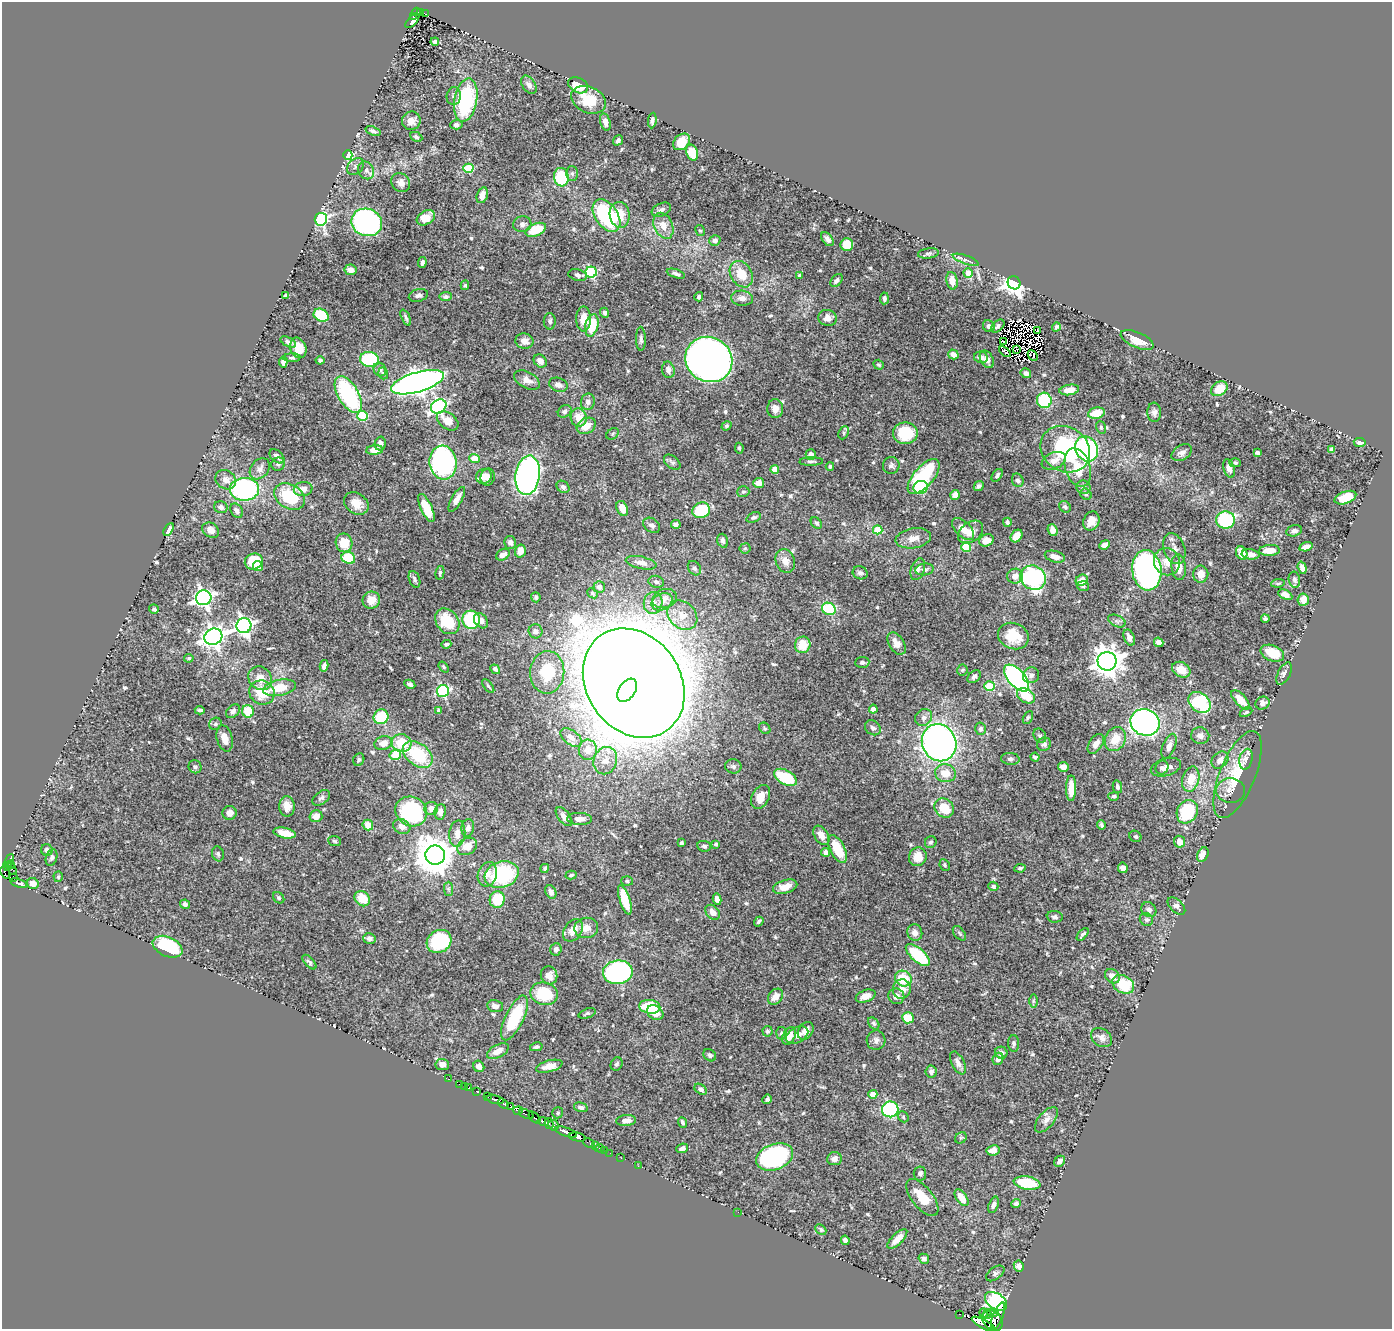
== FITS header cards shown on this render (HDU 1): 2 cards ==
NAXIS1  =                 1390
NAXIS2  =                 1327

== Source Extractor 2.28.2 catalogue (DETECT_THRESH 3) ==
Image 1390 x 1327 px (HDU 1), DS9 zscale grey, 1 PNG px = 1 image px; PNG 1394 x 1331 px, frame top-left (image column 1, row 1327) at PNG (2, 2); each listed source drawn as its Kron ellipse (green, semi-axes under 4 px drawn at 4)
Background 0.695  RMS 0.015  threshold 0.0451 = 3 sigma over >= 5 px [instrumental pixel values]
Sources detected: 598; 8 with non-positive FLUX_AUTO (blend fragments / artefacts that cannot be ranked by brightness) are neither listed nor drawn; of the other 590, the 500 brightest by FLUX_AUTO listed and drawn (90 fainter detections omitted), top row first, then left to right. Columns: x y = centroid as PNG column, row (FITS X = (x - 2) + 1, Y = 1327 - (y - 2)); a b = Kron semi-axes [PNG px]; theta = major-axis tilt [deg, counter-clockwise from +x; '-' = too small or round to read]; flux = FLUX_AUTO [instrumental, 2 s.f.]
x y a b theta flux
416 12 4 4 - 25
421 12 3 2 - 11
426 14 3 3 - 3.2
413 16 3 2 - 5.8
412 21 9 4 47 4.3
435 42 4 4 - 3.5
529 85 10 6 -55 4.6
578 85 10 7 -25 27
454 96 9 7 81 3.8
466 100 22 11 80 83
588 100 18 13 -24 29
652 120 8 3 84 3
411 121 9 9 - 7.9
605 122 9 5 -75 4.7
456 125 6 4 5 2.2
373 131 8 4 -21 2.8
416 137 6 4 -28 2.3
618 140 5 4 - 2.3
682 142 9 7 44 18
692 153 8 5 -70 26
348 155 5 4 - 65
356 166 9 7 45 3.8
468 168 5 4 - 47
366 170 9 7 -57 4.9
572 173 7 6 - 2.7
561 177 9 7 -80 61
401 183 10 8 -46 6.2
482 195 8 5 74 9.2
661 210 10 6 24 4.2
606 215 18 11 -56 110
620 215 13 10 -82 18
426 218 10 6 32 19
321 219 6 6 - 210
367 222 15 13 -20 240
522 224 9 8 - 4.7
663 226 13 9 -66 11
536 230 11 6 22 36
700 231 6 4 -60 1.5
827 239 8 5 -55 4.1
715 240 6 5 - 3.5
847 245 6 6 - 19
928 253 10 5 7 2.2
966 260 14 4 -20 3.2
422 262 5 3 - 3.1
351 270 6 5 - 6.5
591 272 5 5 - 110
968 273 5 4 - 13
676 274 9 4 -17 3.1
741 274 14 10 -58 22
578 275 9 5 -13 3.7
800 275 4 3 - 3.8
836 280 7 5 48 3
952 281 9 5 -79 9
1014 283 7 6 - 740
465 285 5 4 - 1.7
286 295 4 3 - 2
418 295 10 6 16 3
446 297 6 4 6 2.5
699 297 4 4 - 2.4
742 298 11 7 -4 6.2
884 298 6 4 86 2.6
605 313 5 4 - 2.2
321 315 8 6 -30 37
406 318 9 4 -65 2.2
827 318 9 8 - 6.2
583 319 12 7 90 13
550 321 8 6 -89 3.2
592 325 11 6 76 36
989 326 6 5 - 4.8
998 326 8 5 41 3
1056 327 5 3 - 1.7
1038 330 2 2 - 1.5
641 339 12 5 -89 3.3
1137 340 18 7 -23 14
524 341 9 7 -12 7.7
288 342 8 4 -27 3.6
1003 342 3 2 - 2.2
298 348 10 8 -69 14
1016 349 3 2 - 1.6
1005 352 7 4 -38 1.8
953 354 5 4 - 8.2
1033 356 6 3 -46 2.5
981 357 7 5 -13 5.7
292 358 8 4 1 2
709 359 24 22 -30 1000
987 359 9 6 -60 7.1
320 360 4 3 - 2.5
370 360 9 7 -9 93
540 361 7 5 -45 6.4
283 362 5 4 - 3.7
879 365 5 4 - 1.6
380 369 7 6 - 4.3
668 370 8 6 -77 5.3
383 373 6 4 -72 1.9
1026 373 5 4 - 4.4
527 380 14 8 -28 8.5
417 382 27 10 16 850
558 385 9 6 -22 5.7
1219 389 9 6 37 16
1069 390 10 5 9 12
348 395 20 10 -60 120
1044 400 7 7 - 70
588 402 8 7 - 4.6
439 406 8 6 35 200
775 409 9 8 - 8.8
565 411 7 6 - 3.5
1154 412 10 7 -87 3.9
1096 413 8 5 11 17
363 416 5 5 - 57
579 418 9 8 - 16
448 421 12 8 -36 11
586 426 10 7 31 13
726 426 5 4 - 1.7
1101 427 6 5 - 1.7
844 433 6 5 - 1.9
905 433 12 11 - 37
613 434 6 5 - 1.6
1360 442 6 4 -9 3.7
380 443 7 5 75 5.4
739 448 5 4 - 1.8
1065 449 26 22 -34 110
1087 449 13 11 -59 180
1332 449 4 4 - 2.3
375 450 8 4 5 7.3
1182 453 11 7 31 5.1
1257 453 4 4 - 4.7
811 455 5 5 - 5.2
277 456 8 5 -41 5.3
475 459 5 4 - 16
811 461 12 3 1 2.1
1054 461 12 8 23 8.3
443 462 17 13 -83 170
672 462 9 6 -39 2.8
1235 463 6 4 -1 2
278 464 7 6 - 3.2
891 465 8 8 - 3.5
830 466 4 4 - 1.8
1078 467 20 12 -73 25
1229 468 9 5 -71 5
260 469 12 8 50 6.5
775 469 4 4 - 16
528 475 20 12 82 400
997 475 7 4 55 2.3
484 476 8 7 - 7.4
924 476 21 10 49 86
488 477 8 7 - 6.9
226 480 11 9 -34 7.1
1018 480 7 5 -64 3.2
759 483 5 5 - 8.7
979 486 5 4 - 2.4
563 487 7 5 -40 3.1
921 487 7 6 - 59
1083 487 7 7 - 3.2
244 489 14 11 -1 160
303 489 9 7 10 8
743 492 6 5 - 2
1086 494 6 5 - 1.9
955 495 5 4 - 7.4
290 496 16 12 -31 57
1345 498 11 6 20 27
457 499 14 5 60 7.2
356 503 13 10 -34 14
221 507 7 5 -17 3.6
1065 507 6 5 - 2.3
426 508 15 5 -65 26
622 508 8 5 -67 11
701 510 9 7 19 54
237 511 8 5 -58 4.1
754 517 7 4 25 2.1
1225 520 9 8 - 97
1091 521 10 7 68 9.8
1007 522 4 3 - 2.6
816 523 6 4 -48 2.2
676 524 5 4 - 4
652 525 9 6 -37 3.8
169 529 7 4 58 16
963 529 13 7 -44 10
211 530 9 7 -36 6.3
878 530 5 4 - 30
1053 530 6 5 - 5.3
1294 531 8 5 14 3.5
971 532 14 9 37 9
1017 536 7 5 55 13
913 538 18 10 9 11
986 540 7 6 - 7.7
723 541 7 5 -73 2.9
344 543 9 8 - 19
510 543 6 5 - 3.7
1105 545 5 4 - 7.3
966 547 5 4 - 44
1306 547 7 4 17 6.7
745 548 5 5 - 1.6
1174 549 16 10 -70 8.6
1269 550 10 5 3 12
520 551 7 5 74 10
1242 553 7 5 -66 10
1251 554 9 5 -6 6.5
503 555 7 5 30 7.4
1055 557 10 5 -14 7.6
348 558 7 6 - 46
254 561 9 8 - 36
785 561 12 9 -70 8.1
1167 562 14 13 - 13
641 563 15 6 -12 6.8
258 566 5 5 - 9.3
1179 567 13 7 -84 15
694 568 8 6 -55 2.7
1302 568 6 4 -72 5.7
918 569 11 6 69 4.7
925 569 9 6 9 4
1147 570 20 14 -83 250
440 573 7 4 77 1.6
860 573 7 6 - 3.1
1201 574 8 7 - 10
1015 576 8 7 - 7.5
1033 578 13 12 - 170
414 579 9 5 -70 2.6
1082 580 6 5 - 12
1294 580 8 5 -80 2.9
656 582 8 6 -16 2.8
1278 583 7 4 8 1.6
1083 586 6 5 - 1.7
599 587 5 5 - 3.8
592 593 6 4 -41 1.6
1285 595 7 4 -28 5.9
536 597 5 4 - 2.3
204 598 8 7 - 400
665 598 13 9 18 7.2
371 600 9 8 - 13
1303 600 6 5 - 11
662 602 11 8 27 7.2
653 603 11 9 81 7.8
154 609 5 4 - 2.5
829 609 7 6 - 55
682 615 16 13 -42 16
1265 619 4 3 - 2.2
471 620 9 9 - 77
447 621 14 11 -51 42
481 621 8 6 -51 5.8
1117 621 9 5 -24 3
244 626 7 7 - 370
535 631 7 7 - 4.3
1013 636 16 13 -22 26
213 637 9 8 - 560
1129 637 8 5 -68 6.5
1159 642 5 4 - 6
897 643 12 7 -58 10
446 644 5 4 - 1.8
803 645 8 7 - 21
1272 653 12 8 -22 25
189 658 5 3 - 1.7
1107 661 9 9 - 1200
862 662 7 5 4 2.9
324 666 6 4 77 4.8
444 667 6 4 -53 1.8
495 669 5 4 - 2.7
962 670 5 5 - 1.5
1181 670 10 7 -30 15
547 672 21 17 86 36
1284 674 12 6 64 5.2
1031 675 8 7 - 3.9
974 677 7 5 44 3.1
260 678 12 11 - 14
1016 678 16 8 -48 250
634 683 58 47 -55 8800
410 684 6 3 -28 2.9
488 686 8 3 -50 1.5
989 686 5 5 - 50
280 688 16 8 11 21
627 690 13 8 55 960
443 691 6 6 - 140
262 693 13 12 - 30
1026 696 10 6 -32 22
1240 700 12 5 -48 15
1200 702 12 9 -39 76
1262 703 7 6 - 5.2
873 709 4 4 - 4.5
200 710 5 3 - 2.7
233 711 8 6 44 3.4
248 711 6 6 - 28
439 711 4 3 - 2.4
1246 712 7 4 28 1.7
381 717 7 7 - 42
924 717 9 8 - 4.7
1028 718 7 4 62 1.7
1145 722 15 13 -22 510
215 724 6 5 - 2.1
765 728 6 5 - 1.6
873 728 8 7 - 2.8
980 729 6 5 - 2.6
1040 736 7 6 - 2.2
1200 736 9 8 - 5.3
571 737 12 7 -37 8.1
225 738 13 7 -75 10
1115 739 12 10 66 17
383 743 9 6 15 9.8
401 743 10 9 - 28
939 743 19 17 -64 480
1044 744 7 6 - 3
1096 744 11 6 57 8.4
1169 746 13 6 68 6.9
588 750 10 9 - 12
418 754 17 11 -37 53
395 755 6 5 - 44
1035 757 4 3 - 2.4
1010 759 9 6 -6 2.7
1246 759 10 6 77 4.4
359 760 6 5 - 2.1
1220 760 9 7 47 6.9
605 761 14 11 70 12
733 766 8 7 - 2.7
195 767 7 6 - 2.8
1063 767 5 5 - 6.4
1166 767 15 8 16 6.6
1162 768 7 6 - 3
945 773 10 9 - 16
1237 775 46 18 68 44
785 777 12 7 -29 49
1191 779 13 8 75 18
1117 787 6 4 -77 2.3
1071 788 13 5 89 19
1230 791 14 12 -4 9.1
1114 796 5 4 - 2.1
760 797 12 8 61 16
321 798 10 6 36 3.3
287 806 10 7 -88 10
431 808 7 6 - 7.2
944 808 10 9 - 27
411 811 16 14 -29 120
440 812 8 5 83 6
1187 812 12 10 60 66
230 813 7 6 - 5.8
316 816 6 6 - 8.7
564 817 11 6 -51 6.4
579 819 12 6 -3 6.1
368 825 5 5 - 13
1101 825 4 3 - 2
402 827 9 7 -29 7.4
468 828 9 6 80 4.2
285 833 11 5 -11 15
457 834 13 8 84 8.6
821 835 10 6 -58 9
1135 836 6 5 - 1.8
334 841 6 5 - 1.7
931 842 6 5 - 2
1179 842 6 5 - 8.2
681 843 4 3 - 2
716 844 4 3 - 2
467 846 10 8 30 14
704 846 7 5 -8 2.3
837 849 15 7 -63 32
47 850 6 6 - 3.9
826 852 4 4 - 6.2
218 854 7 6 - 2.3
435 855 10 9 - 2900
1203 855 7 5 64 10
918 857 9 9 - 13
51 858 8 5 73 2.6
9 861 7 3 65 43
11 865 4 3 - 28
945 865 6 5 - 2
7 866 5 4 - 54
545 868 4 4 - 1.9
1020 868 6 4 10 1.9
1123 868 5 5 - 4.4
12 869 6 2 -64 45
5 872 6 2 -65 10
487 874 12 9 74 8.6
502 874 17 13 16 90
571 875 6 3 16 1.8
13 877 3 3 - 36
58 877 5 4 - 1.5
627 881 6 5 - 1.9
19 883 9 3 -16 190
33 884 6 5 - 10
993 886 5 4 - 2.8
785 887 12 6 16 10
448 889 7 4 -90 2.4
551 892 7 5 -64 4.5
279 898 6 5 - 1.9
362 899 8 7 - 20
497 899 8 7 - 40
717 899 6 4 -78 6.5
625 900 15 5 -72 30
185 904 5 4 - 3.2
1176 906 11 6 -44 3.8
1149 910 8 6 -44 2.8
713 912 8 6 -47 7.3
1055 917 8 5 -6 2.8
1146 919 7 6 - 2.4
759 922 5 3 - 2
586 928 12 10 10 8.9
573 930 12 8 55 14
915 933 8 7 - 6.4
959 933 8 5 -49 2
1083 934 7 3 49 2.1
369 938 6 5 - 4.8
439 941 13 11 35 73
168 947 15 10 -24 66
556 949 6 5 - 3.2
918 955 15 6 -41 62
309 962 9 4 -46 2.3
618 972 15 11 8 230
549 975 9 8 - 6.6
1112 976 8 6 -42 8.4
903 979 8 7 - 35
1123 984 11 8 -31 48
902 989 9 9 - 11
544 994 14 11 -14 46
866 996 10 6 19 8.8
896 996 8 7 - 5.6
776 997 9 6 50 9
1033 1001 6 4 90 1.8
495 1006 8 6 -11 5.2
650 1007 10 7 -7 50
587 1013 9 4 20 1.9
655 1013 9 6 -34 9.2
514 1018 24 9 65 57
908 1018 6 5 - 26
874 1023 7 5 -50 1.9
767 1031 5 5 - 2.3
806 1031 9 7 56 6.6
781 1033 6 5 - 2.4
797 1035 12 7 28 6.4
789 1036 9 6 60 13
1102 1038 11 8 -36 6
876 1040 9 9 - 4.5
1014 1044 8 5 -89 2.7
536 1047 6 4 12 2.5
498 1051 12 6 27 11
1001 1053 6 6 - 4.3
710 1055 7 5 -41 2.2
998 1059 6 5 - 6
958 1063 12 6 -62 5.4
442 1064 6 5 - 6
617 1064 7 5 61 2.1
479 1066 6 5 - 5.1
549 1066 13 5 15 10
931 1072 6 5 - 3.4
448 1079 4 3 - 15
460 1084 3 2 - 13
465 1086 3 2 - 16
469 1088 3 3 - 27
701 1089 7 4 -35 3.4
477 1092 3 3 - 44
873 1094 4 4 - 11
488 1097 3 2 - 6.9
495 1099 9 3 -15 530
767 1099 5 3 - 2
503 1103 6 3 -37 230
511 1107 4 3 - 78
581 1107 7 4 -16 2.7
890 1109 8 8 - 120
518 1110 5 3 - 68
558 1113 5 5 - 1.9
526 1114 8 3 -24 230
535 1117 7 3 -45 150
903 1117 6 5 - 1.6
1046 1120 15 7 50 5.7
626 1121 10 5 5 7.3
543 1122 5 3 - 240
682 1122 5 3 - 2.3
549 1124 6 3 -79 100
553 1125 5 5 - 80
566 1132 11 3 -19 900
578 1137 8 4 -12 520
961 1138 6 5 - 1.7
589 1143 6 3 -25 24
595 1146 3 2 - 25
600 1148 5 2 - 16
682 1148 6 4 24 3.2
605 1150 2 2 - 11
993 1150 6 5 - 6.7
610 1153 2 2 - 10
775 1157 19 13 21 160
621 1158 2 2 - 8.5
834 1159 7 6 - 5
1060 1161 6 5 - 4
638 1166 2 2 - 5.9
920 1174 7 6 - 4
1027 1183 13 6 -9 44
922 1198 22 10 -52 23
961 1198 9 5 -55 16
1016 1204 5 4 - 2.7
994 1205 8 4 72 3.2
738 1212 2 2 - 4
821 1229 6 4 -42 2
897 1239 13 5 45 10
845 1240 5 4 - 3.2
924 1259 5 4 - 3.2
1019 1266 5 5 - 6
995 1273 10 6 37 2.8
996 1301 12 7 -33 440
993 1312 5 3 - 140
984 1313 4 3 - 96
959 1314 3 2 - 65
987 1314 5 3 - 140
998 1316 14 5 68 750
992 1321 11 8 -45 1100
984 1324 13 3 -28 120
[90 fainter detections neither listed nor drawn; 8 non-positive-flux detections neither listed nor drawn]